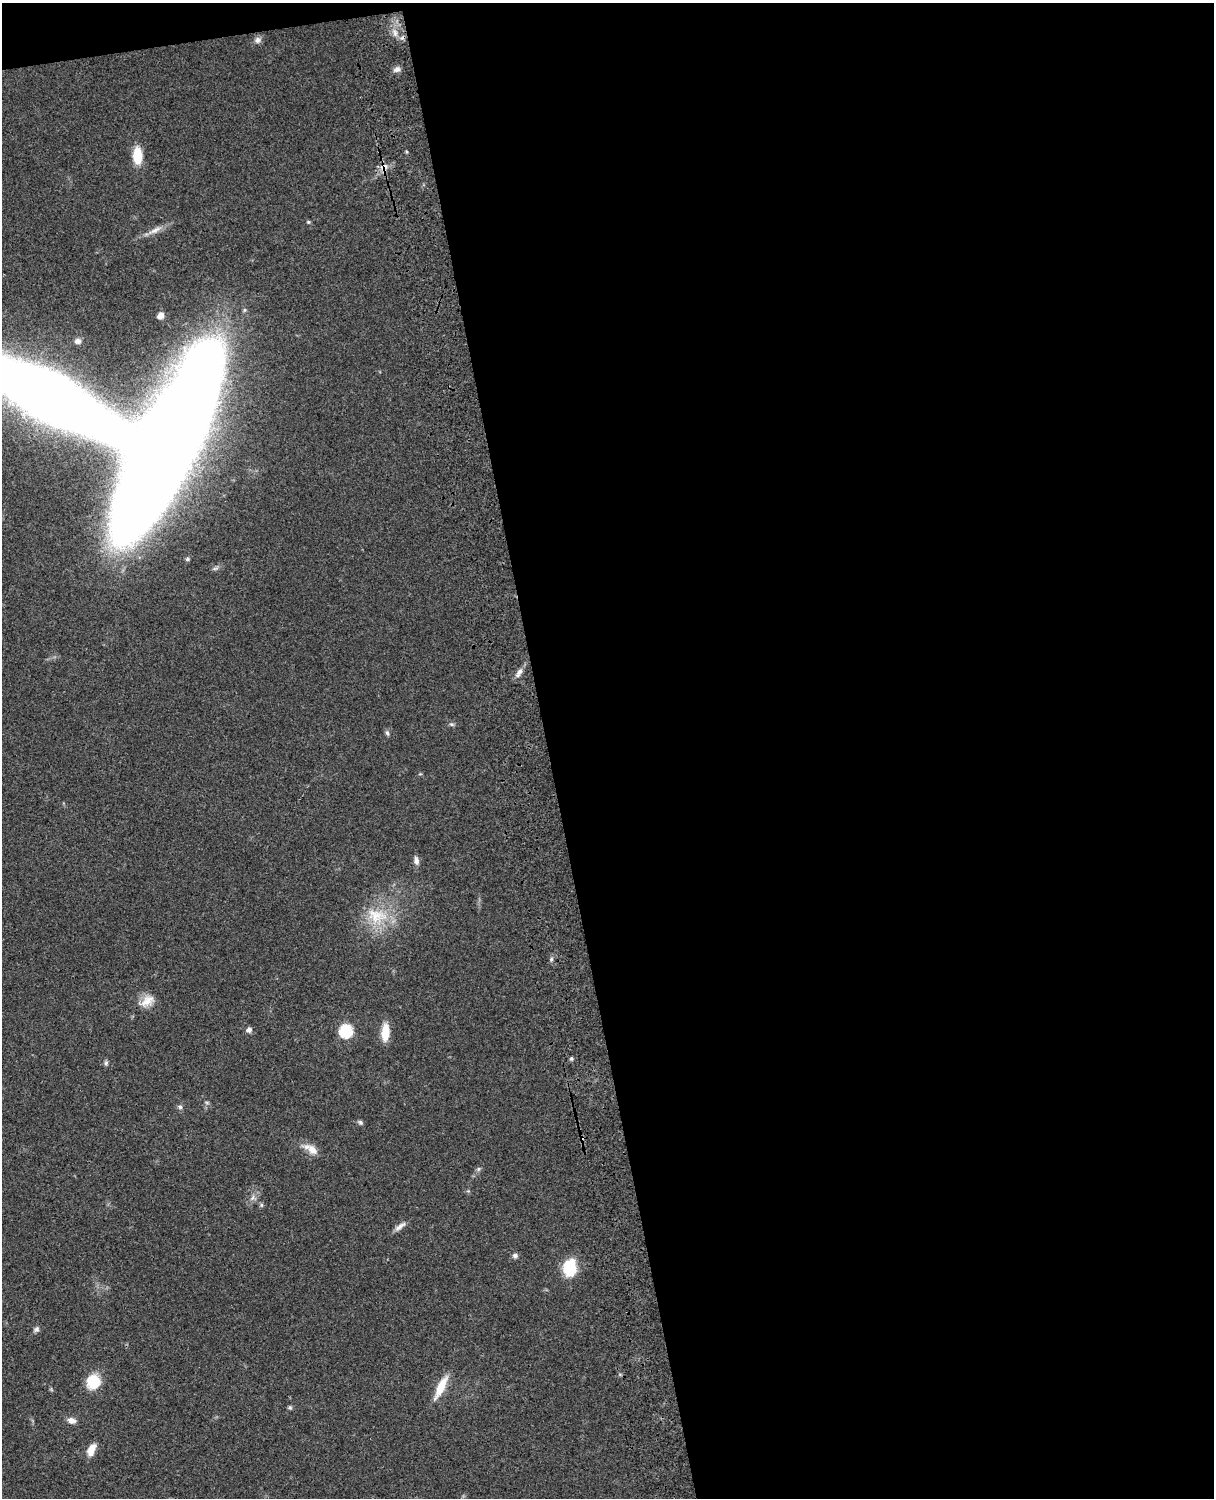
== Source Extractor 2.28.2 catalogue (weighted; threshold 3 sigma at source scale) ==
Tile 4 of 4 x 3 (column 4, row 1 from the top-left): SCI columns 3758-4969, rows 3268-4763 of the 5087 x 4926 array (HDU 1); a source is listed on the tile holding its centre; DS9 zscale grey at full resolution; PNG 1216 x 1500 px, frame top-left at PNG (2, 3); no overlay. Shown black and unused: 56% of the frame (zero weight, under 3 of 4 exposures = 6% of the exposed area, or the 3 px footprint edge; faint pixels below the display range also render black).
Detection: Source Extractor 2.28.2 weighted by HDU 2 'WHT'; one run over the whole footprint, this tile lists its part. Background 0.0787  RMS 0.0058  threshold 0.026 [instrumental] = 3 sigma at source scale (4.5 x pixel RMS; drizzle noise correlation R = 1.50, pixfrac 1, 0.05/0.05 arcsec/px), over >= 5 px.
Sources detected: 42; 2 inside a brighter object's white glare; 2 cosmic-ray / hot-pixel residue — not listed; the other 38 listed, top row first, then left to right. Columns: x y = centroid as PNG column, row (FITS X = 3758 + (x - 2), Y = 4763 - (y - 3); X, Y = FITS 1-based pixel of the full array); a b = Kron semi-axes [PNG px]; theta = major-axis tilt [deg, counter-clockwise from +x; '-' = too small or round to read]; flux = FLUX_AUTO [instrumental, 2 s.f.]
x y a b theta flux
395 33 10 6 -80 3.3
258 40 10 8 37 2.4
397 69 10 7 30 2.3
137 156 19 10 -89 13
384 168 14 10 72 4.7
155 230 22 7 27 4.8
160 316 7 6 - 3.4
78 341 8 7 - 1.9
170 435 153 41 63 2200
187 559 6 4 22 0.95
519 672 12 6 50 3
452 724 7 5 -19 1.2
387 733 8 5 -68 1.2
416 860 10 6 -84 2.6
377 916 32 24 -13 24
551 959 6 5 - 1.2
147 1001 21 13 35 7.4
249 1030 6 5 - 2.6
346 1031 7 7 - 66
385 1032 19 8 86 11
571 1058 5 5 - 0.99
106 1063 6 5 - 1.2
207 1102 6 4 -1 0.82
180 1107 7 6 - 1.5
360 1122 7 6 - 1.2
311 1149 22 9 -30 6.6
478 1169 6 5 - 1.1
253 1198 10 6 46 2.4
261 1205 6 4 -89 0.86
400 1226 17 6 36 3.1
515 1256 7 6 - 1.8
568 1268 26 13 59 14
36 1329 8 6 43 1.6
94 1381 8 8 - 32
441 1387 30 9 64 12
290 1407 6 5 - 0.89
72 1420 11 7 -19 3.3
91 1450 14 8 65 6.2
Overlapping masked pixels (flux is a lower limit): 1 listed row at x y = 384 168